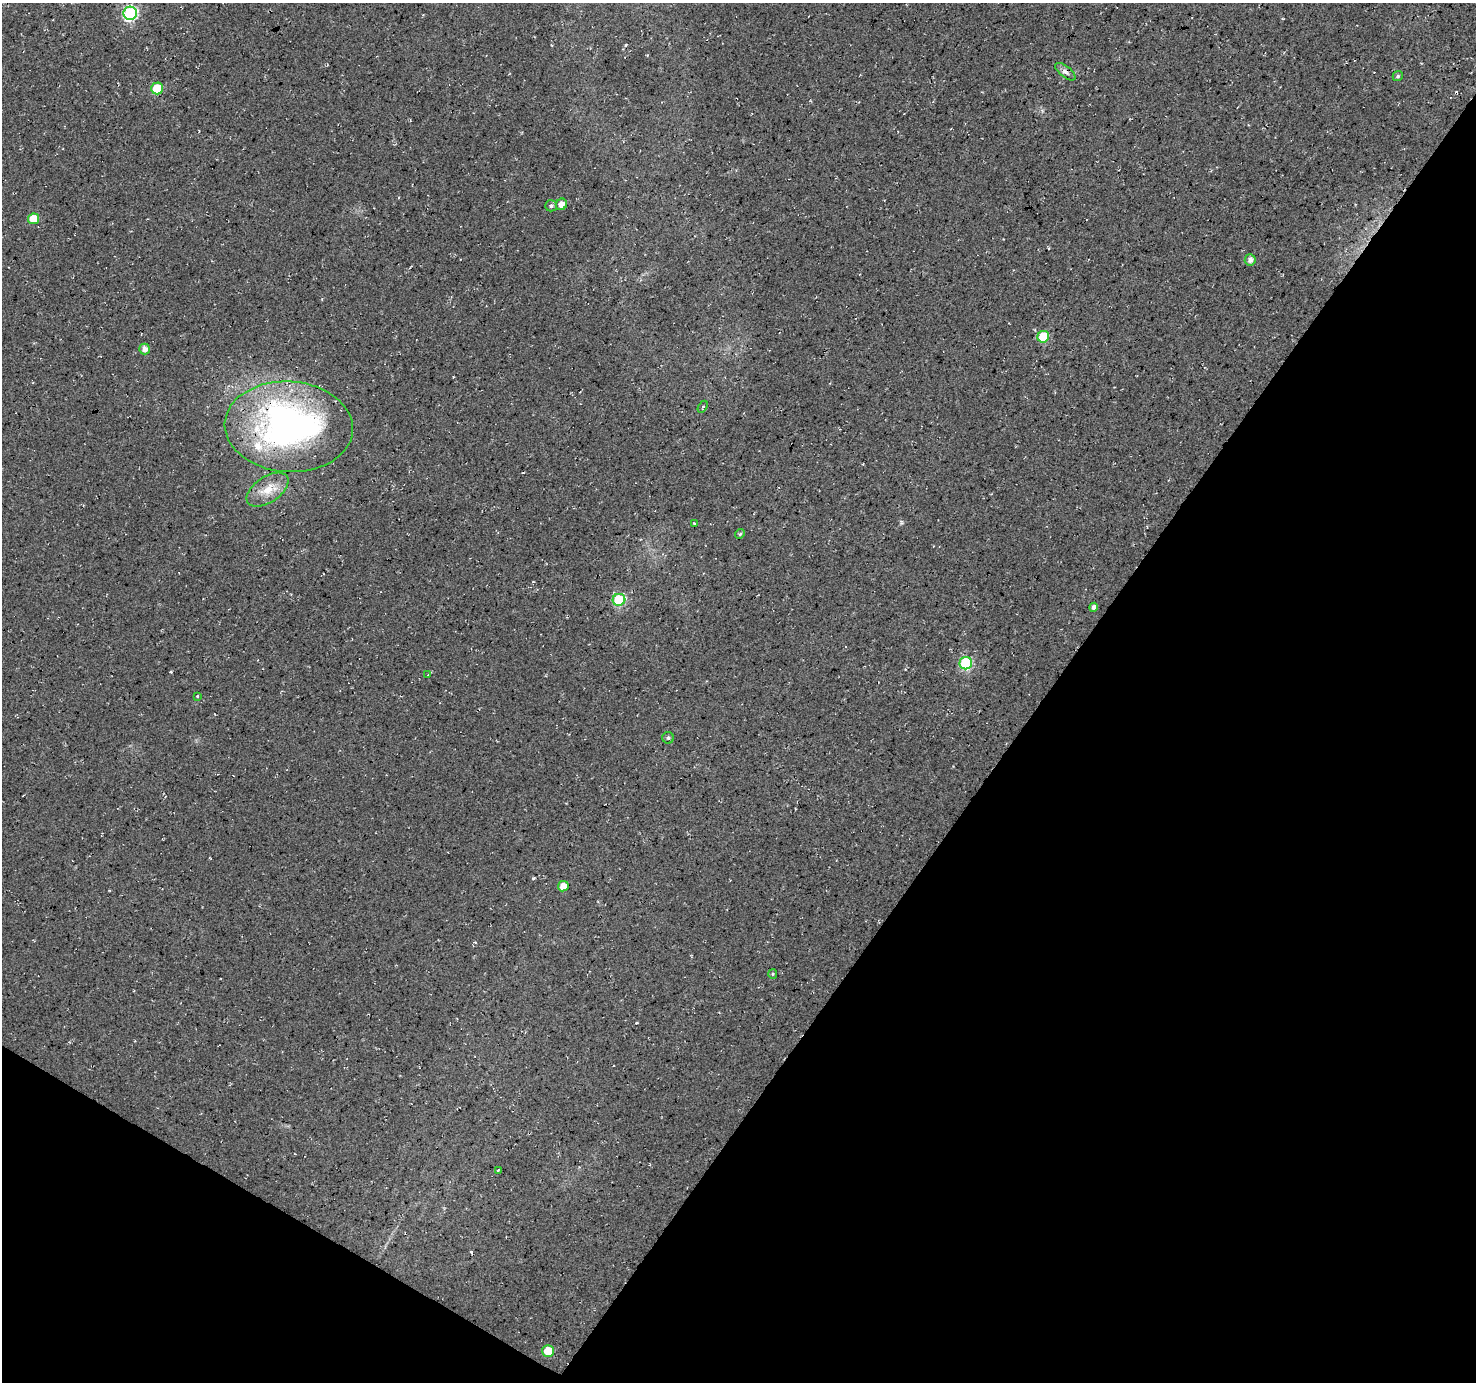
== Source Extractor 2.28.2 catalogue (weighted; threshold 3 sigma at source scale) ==
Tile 15 of 4 x 4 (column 3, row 4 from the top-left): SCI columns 2954-4427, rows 255-1634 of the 5900 x 5964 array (HDU 1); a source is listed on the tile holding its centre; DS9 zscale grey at full resolution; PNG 1478 x 1384 px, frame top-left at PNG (2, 3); each listed source drawn as its Kron ellipse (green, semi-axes under 4 px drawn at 4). Shown black and unused: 34% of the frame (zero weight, under 3 of 4 exposures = <1% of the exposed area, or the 3 px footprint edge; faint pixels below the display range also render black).
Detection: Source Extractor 2.28.2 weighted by HDU 2 'WHT'; one run over the whole footprint, this tile lists its part. Background 0.0119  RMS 0.0054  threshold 0.0245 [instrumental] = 3 sigma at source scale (4.5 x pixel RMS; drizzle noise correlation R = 1.50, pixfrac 1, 0.0396/0.0396 arcsec/px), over >= 5 px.
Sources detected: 28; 2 cosmic-ray / hot-pixel residue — neither listed nor drawn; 1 inside a brighter listed object's ellipse — not listed separately; the other 25 listed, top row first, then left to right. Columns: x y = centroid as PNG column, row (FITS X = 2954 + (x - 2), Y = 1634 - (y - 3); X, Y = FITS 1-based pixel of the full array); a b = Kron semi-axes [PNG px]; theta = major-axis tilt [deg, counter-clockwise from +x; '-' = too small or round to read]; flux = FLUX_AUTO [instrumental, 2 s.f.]
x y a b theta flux
130 13 6 6 - 94
1065 72 12 5 -38 1.8
1398 76 5 5 - 0.96
157 88 6 6 - 21
561 204 6 5 - 3.7
551 206 6 5 - 1.3
34 219 5 5 - 11
1250 260 6 5 - 2.7
1043 337 6 5 - 22
144 349 5 5 - 3
703 407 6 3 59 0.67
289 427 64 45 -3 210
267 490 23 13 33 9.6
694 523 2 2 - 0.4
740 534 5 4 - 0.71
619 600 6 6 - 41
1094 607 4 4 - 2.5
966 663 6 6 - 47
428 675 3 3 - 0.33
197 696 4 3 - 0.49
668 738 6 6 - 1.2
563 886 5 5 - 5.5
773 974 5 4 - 0.59
498 1170 3 2 - 0.61
548 1351 6 5 - 13
Overlapping masked pixels (flux is a lower limit): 1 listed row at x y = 289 427